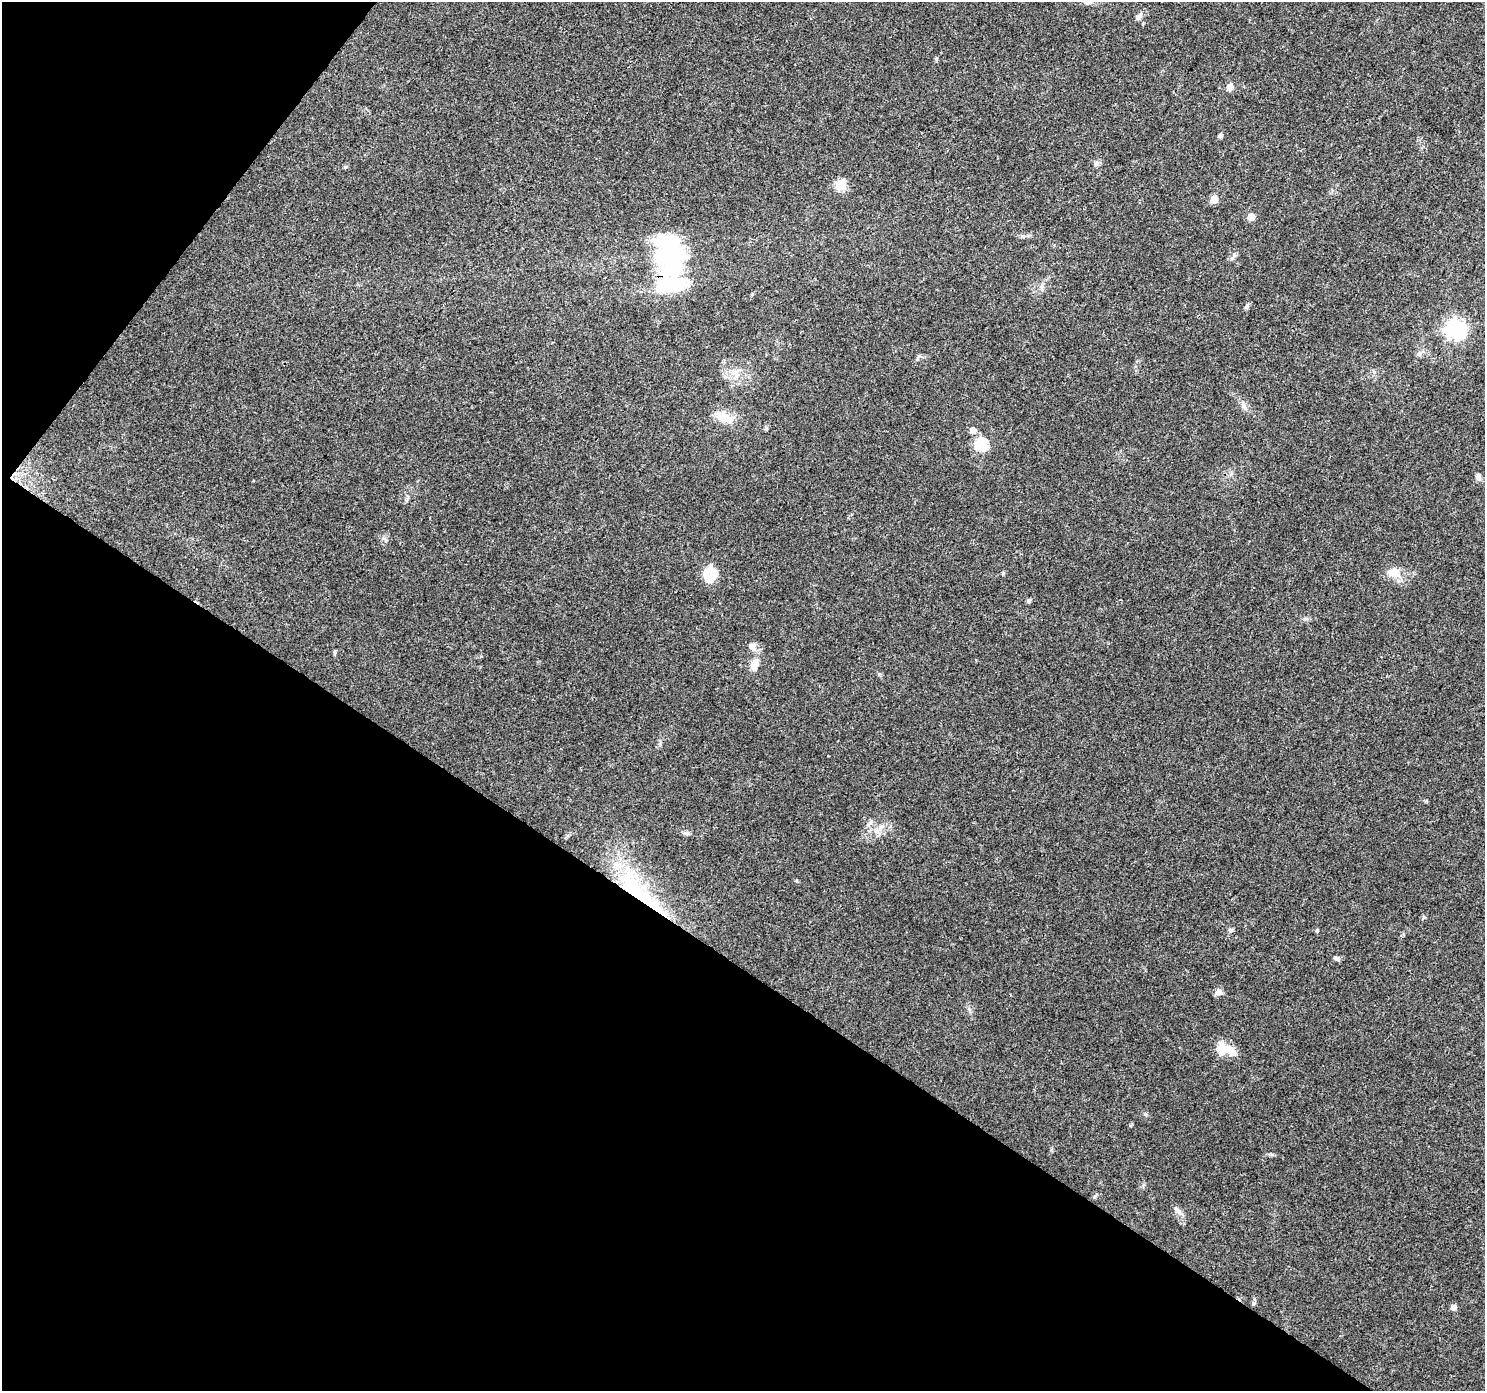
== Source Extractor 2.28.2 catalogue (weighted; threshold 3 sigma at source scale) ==
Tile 9 of 4 x 4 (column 1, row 3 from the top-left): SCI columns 1-1483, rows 1575-2963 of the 5942 x 5993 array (HDU 1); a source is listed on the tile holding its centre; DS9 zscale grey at full resolution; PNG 1487 x 1393 px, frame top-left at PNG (2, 2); no overlay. Shown black and unused: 35% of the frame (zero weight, under 3 of 4 exposures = <1% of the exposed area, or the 3 px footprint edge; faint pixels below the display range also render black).
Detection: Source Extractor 2.28.2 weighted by HDU 2 'WHT'; one run over the whole footprint, this tile lists its part. Background 0.0446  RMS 0.0036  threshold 0.016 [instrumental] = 3 sigma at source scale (4.5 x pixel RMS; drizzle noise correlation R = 1.50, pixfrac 1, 0.0396/0.0396 arcsec/px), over >= 5 px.
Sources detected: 43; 2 inside a brighter object's white glare — not listed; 2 inside a brighter listed object's ellipse — not listed separately; the other 39 listed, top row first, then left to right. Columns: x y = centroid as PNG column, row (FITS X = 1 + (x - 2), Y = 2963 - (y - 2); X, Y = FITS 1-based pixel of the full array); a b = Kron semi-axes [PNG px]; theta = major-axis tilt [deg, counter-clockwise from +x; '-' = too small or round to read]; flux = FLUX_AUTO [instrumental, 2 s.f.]
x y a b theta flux
1139 17 12 6 47 1.4
1229 87 9 7 68 2.1
1220 135 5 4 - 1.1
1096 163 8 7 - 1
346 167 6 4 28 0.48
841 185 6 5 - 22
1214 199 5 5 - 6.2
1251 217 5 5 - 5.6
671 258 48 39 80 41
1247 306 8 5 57 0.73
1456 329 7 7 - 170
1419 354 7 6 - 0.88
918 357 10 2 55 0.52
1243 406 11 6 -68 1.5
724 417 15 9 -26 7.6
766 429 6 5 - 0.51
973 430 6 5 - 3.1
981 444 6 6 - 39
1478 476 9 7 80 1.2
1393 572 17 12 0 4.7
1003 573 5 4 - 0.45
707 575 26 14 -77 5.4
1029 601 5 5 - 0.76
752 646 9 8 - 2.2
754 665 20 10 71 3.8
869 824 12 4 33 1.1
686 833 9 6 0 0.9
797 881 5 4 - 0.43
638 891 82 21 -44 39
1424 917 6 4 19 0.46
1230 930 7 5 -1 0.72
1317 931 5 4 - 0.44
1336 958 9 5 -22 0.85
1219 992 9 8 - 1.6
1223 1049 18 14 -9 6.4
1146 1114 6 5 - 0.62
1176 1209 7 6 - 1
1254 1303 6 5 - 0.58
1453 1307 6 6 - 1.7
Overlapping masked pixels (flux is a lower limit): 2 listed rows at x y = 671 258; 638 891
Unlisted compact peaks at least as high as the median listed source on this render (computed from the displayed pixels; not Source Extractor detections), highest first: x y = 1095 1196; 1234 255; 936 59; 334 652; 386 540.